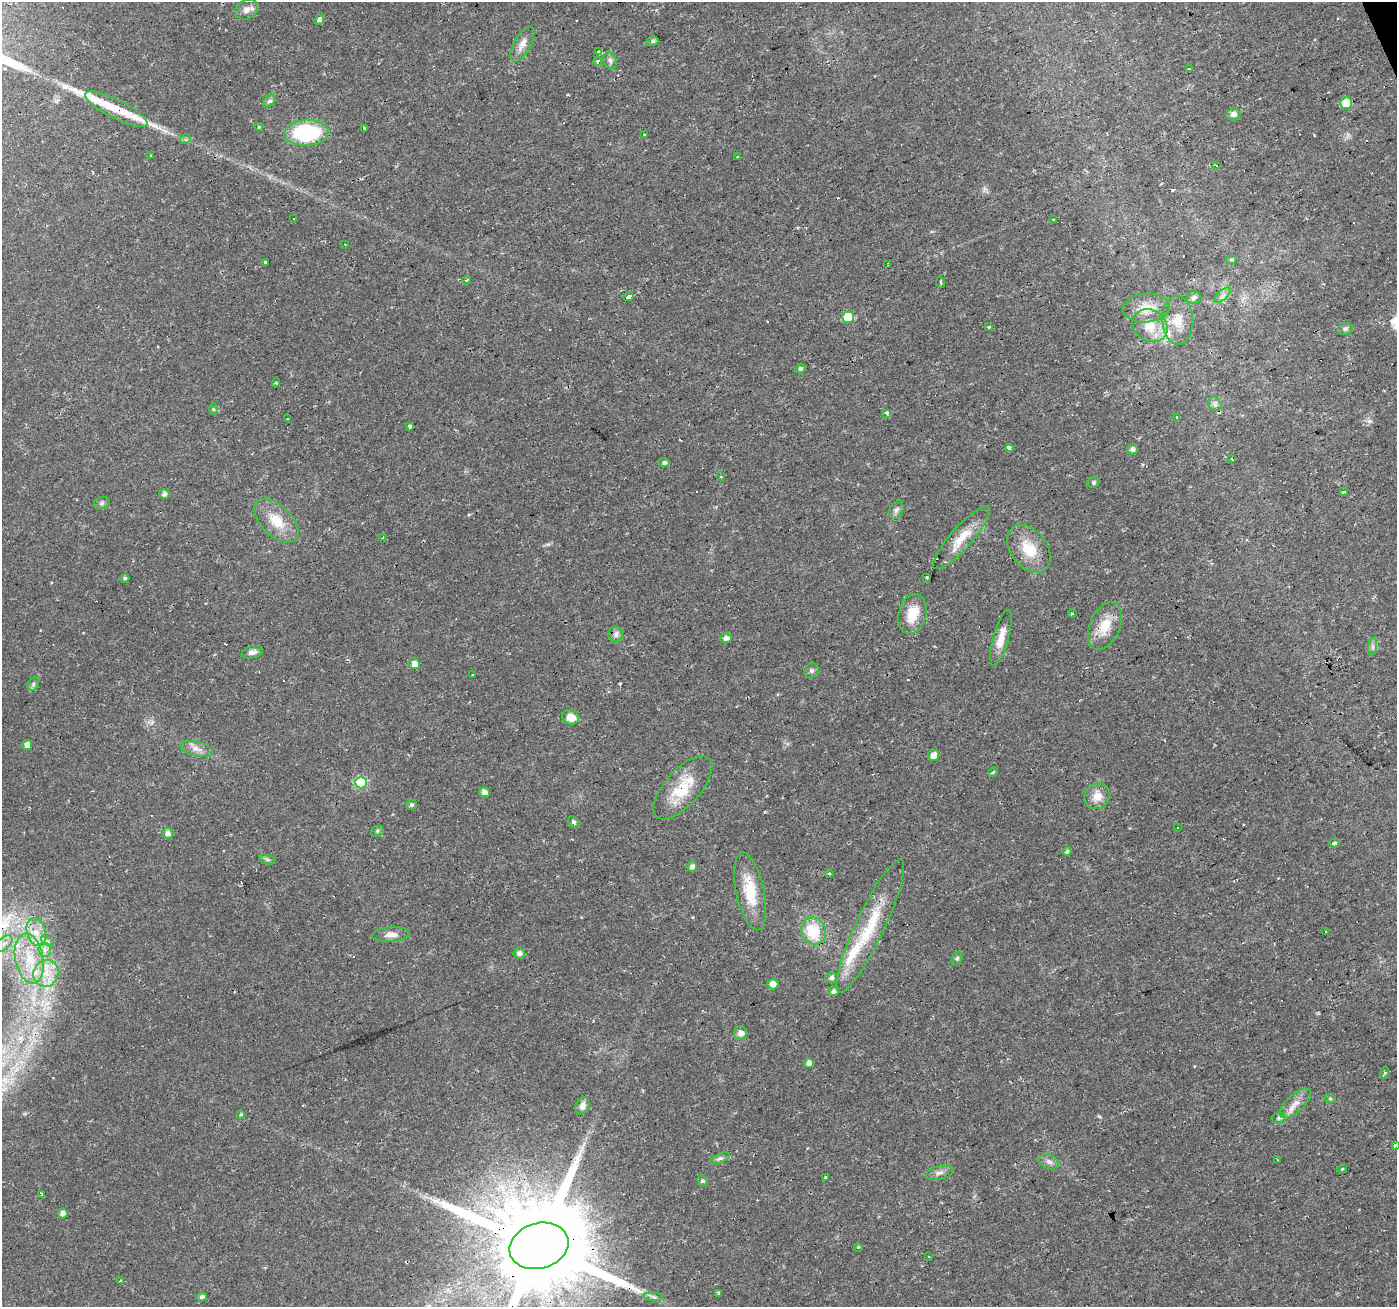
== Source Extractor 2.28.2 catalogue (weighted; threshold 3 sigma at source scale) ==
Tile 10 of 4 x 4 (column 2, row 3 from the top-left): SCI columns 1397-2791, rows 1437-2741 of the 5582 x 5430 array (HDU 1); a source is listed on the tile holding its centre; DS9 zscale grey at full resolution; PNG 1399 x 1309 px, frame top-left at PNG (2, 2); each listed source drawn as its Kron ellipse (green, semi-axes under 4 px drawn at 4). Shown black and unused: <1% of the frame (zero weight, under 2 of 3 exposures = <1% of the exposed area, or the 3 px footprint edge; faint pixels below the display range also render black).
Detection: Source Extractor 2.28.2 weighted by HDU 2 'WHT'; one run over the whole footprint, this tile lists its part. Background 0.0171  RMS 0.0023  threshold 0.0102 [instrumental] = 3 sigma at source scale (4.5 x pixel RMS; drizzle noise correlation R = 1.50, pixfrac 1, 0.0396/0.0396 arcsec/px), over >= 5 px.
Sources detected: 165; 1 too faint to see at this stretch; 25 cosmic-ray / hot-pixel residue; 2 long thin detections or spike segments (spike, bleed or trail) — neither listed nor drawn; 4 inside a brighter listed object's ellipse — not listed separately; the other 133 listed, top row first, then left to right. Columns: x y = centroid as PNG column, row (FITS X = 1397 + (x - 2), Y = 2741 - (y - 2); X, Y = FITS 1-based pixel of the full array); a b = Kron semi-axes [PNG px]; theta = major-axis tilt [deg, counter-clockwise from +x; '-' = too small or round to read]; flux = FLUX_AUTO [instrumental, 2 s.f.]
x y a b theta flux
247 9 12 9 27 1.3
319 20 5 4 - 0.78
653 41 6 4 19 0.54
522 44 19 8 61 1.9
599 52 4 3 - 6.3
610 60 9 6 -69 0.75
598 62 4 3 - 0.81
1189 69 4 3 - 1.1
269 101 8 4 43 0.52
1346 103 6 5 - 6.9
116 109 34 9 -27 4.3
1233 114 7 6 - 1
259 127 4 4 - 0.29
364 128 3 3 - 2.1
306 133 22 13 3 19
644 135 3 3 - 0.53
185 139 6 5 - 0.51
151 156 3 3 - 0.49
738 157 4 3 - 0.46
1216 166 3 3 - 1
294 218 3 3 - 1.8
1054 220 4 3 - 0.23
345 244 3 2 - 0.26
1231 260 5 4 - 0.31
265 263 3 2 - 0.82
887 265 3 2 - 0.24
466 280 4 3 - 0.21
941 282 6 3 -86 0.4
1223 295 10 4 42 0.82
628 297 5 3 - 1.9
1193 298 7 6 - 0.83
1146 308 23 14 4 4.1
848 317 6 5 - 7.6
1178 320 24 15 -87 4.4
1150 326 18 15 -33 4.6
989 327 4 3 - 1.2
1345 329 8 5 16 0.52
800 368 5 4 - 0.56
276 383 4 4 - 0.26
1215 404 7 6 - 0.71
213 409 6 4 -89 0.28
887 413 3 3 - 4.7
1177 417 3 3 - 0.76
288 419 3 2 - 0.36
409 426 4 3 - 0.73
1009 448 4 3 - 16
1132 449 5 5 - 0.83
1231 458 3 2 - 0.22
664 463 5 4 - 0.59
721 477 3 2 - 0.39
1094 482 6 5 - 0.42
1343 492 4 3 - 0.4
164 494 5 5 - 0.87
102 503 8 6 18 0.54
896 510 9 6 62 0.75
276 521 27 15 -44 5.5
382 538 3 3 - 3.3
961 538 41 10 48 5
1029 549 27 18 -52 6.3
927 577 4 3 - 0.51
125 578 4 4 - 0.52
1072 613 4 3 - 0.24
912 614 20 14 76 5
1105 626 25 15 66 5
616 634 8 7 - 0.83
726 638 5 5 - 1.1
1001 638 29 7 75 3.1
1373 647 9 4 82 0.6
252 652 11 6 13 1
414 664 5 5 - 1.5
811 671 8 7 - 0.58
473 675 3 3 - 1.3
33 684 7 5 61 0.49
570 717 9 7 -19 2.7
27 745 5 5 - 1.4
197 749 16 7 -13 1.7
933 755 5 5 - 2.2
993 772 5 4 - 0.29
361 783 6 6 - 16
683 788 39 17 48 8.5
484 792 5 5 - 1.3
1097 796 13 12 - 2.6
411 805 5 5 - 0.52
574 822 6 5 - 0.52
1177 827 3 3 - 0.44
377 831 6 5 - 0.48
168 833 5 5 - 1.3
1334 843 5 4 - 0.6
1067 852 4 4 - 0.58
267 860 8 4 -19 0.41
692 867 5 5 - 1.1
829 873 5 3 - 0.25
750 891 40 14 -78 8
870 926 73 14 65 13
814 931 14 12 -68 8.3
1325 931 3 3 - 0.81
36 932 14 9 -72 3
391 935 19 7 4 1.7
47 941 6 4 -31 0.56
4 944 10 6 42 1.3
45 950 7 6 - 0.99
519 953 5 5 - 0.95
29 958 25 14 -78 7.2
957 958 7 5 68 0.41
46 973 14 12 60 3.5
831 977 6 5 - 0.76
773 984 5 5 - 2
833 991 5 5 - 0.95
741 1033 6 6 - 1.3
809 1063 5 4 - 1
1384 1073 5 3 - 0.28
1330 1099 6 4 0 0.28
1295 1103 19 8 43 2.3
582 1106 9 6 65 1.2
241 1114 3 3 - 0.57
1279 1118 7 5 3 0.58
1395 1145 3 3 - 3.5
720 1159 10 4 24 0.66
1277 1160 3 2 - 0.46
1049 1162 10 7 -26 0.96
1342 1169 5 4 - 0.25
939 1173 13 6 12 1
826 1177 4 3 - 1.4
702 1181 5 4 - 0.49
42 1194 4 3 - 0.26
63 1213 5 5 - 1.1
539 1246 30 22 16 6100
858 1248 3 3 - 1.1
929 1257 2 2 - 0.22
120 1281 3 3 - 0.52
718 1293 4 3 - 0.3
202 1297 5 4 - 0.68
653 1297 9 4 -5 0.58
Overlapping masked pixels (flux is a lower limit): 4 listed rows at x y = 116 109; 306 133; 683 788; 539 1246
Isophote crosses this tile's border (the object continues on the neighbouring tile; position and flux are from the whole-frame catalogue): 3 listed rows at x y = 4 944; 1395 1145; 539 1246